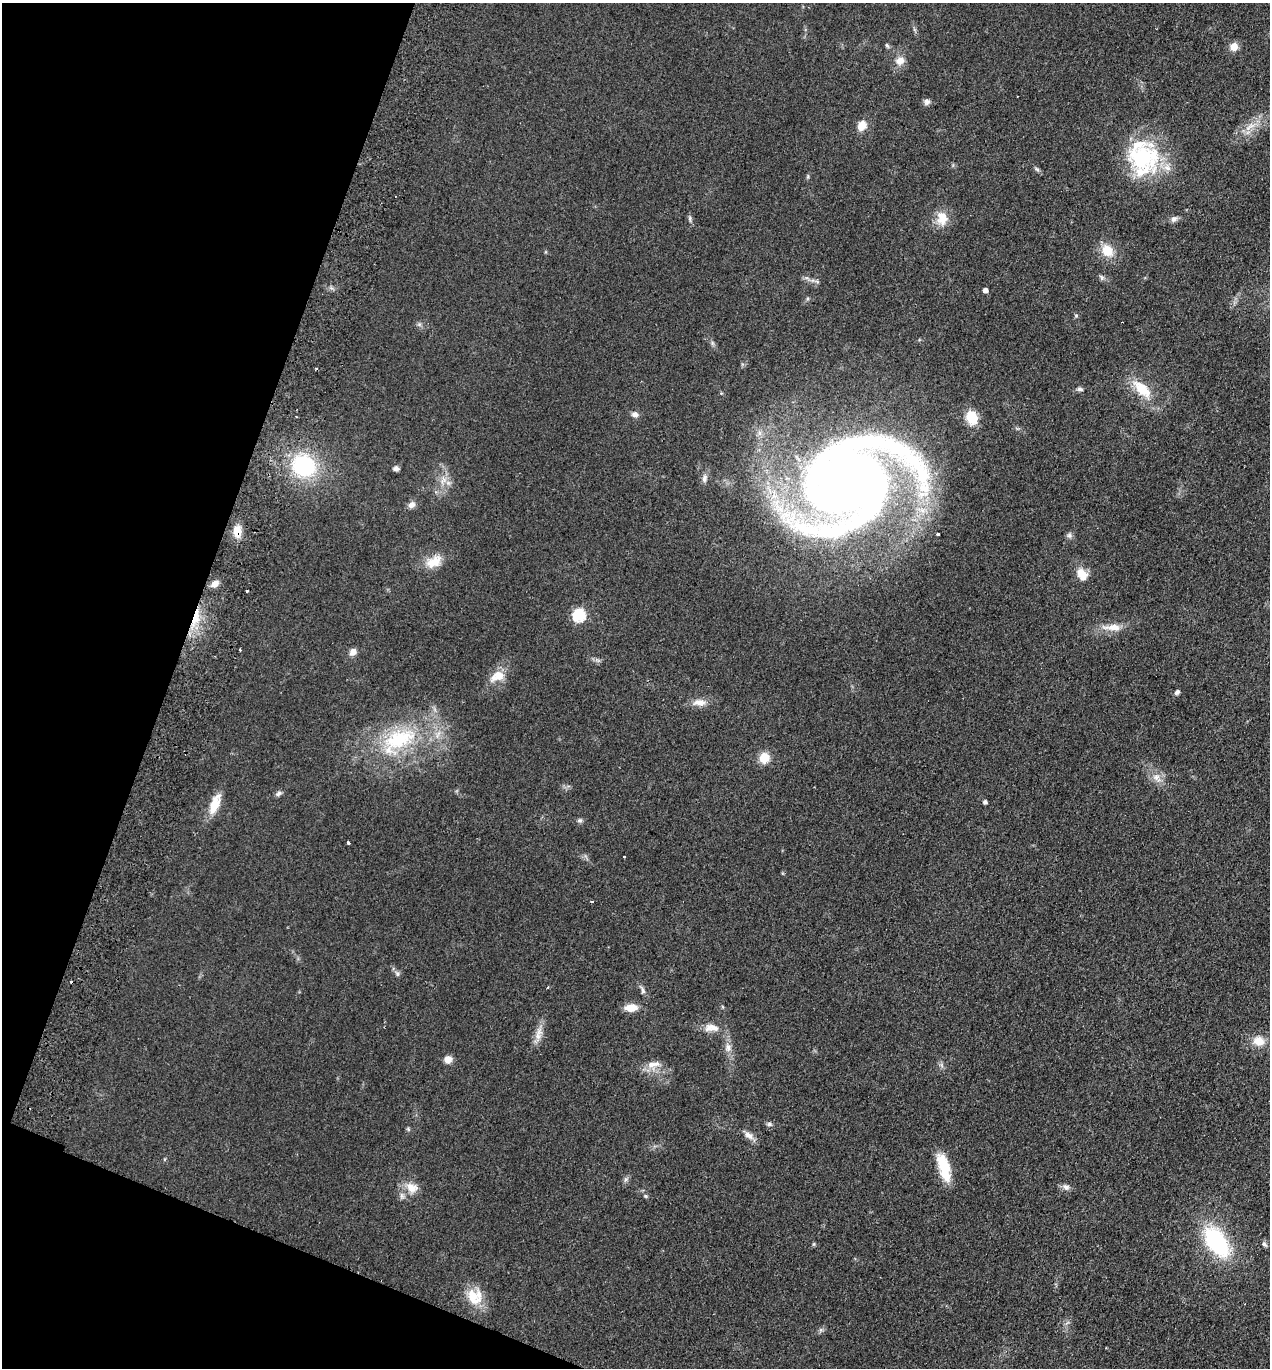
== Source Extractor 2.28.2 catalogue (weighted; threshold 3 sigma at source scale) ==
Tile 9 of 4 x 4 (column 1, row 3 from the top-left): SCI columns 193-1460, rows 1391-2756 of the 5589 x 5512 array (HDU 1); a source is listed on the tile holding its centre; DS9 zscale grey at full resolution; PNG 1272 x 1370 px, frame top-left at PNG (2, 3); no overlay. Shown black and unused: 18% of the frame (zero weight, under 2 of 3 exposures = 3% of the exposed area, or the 3 px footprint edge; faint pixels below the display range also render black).
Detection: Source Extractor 2.28.2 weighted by HDU 2 'WHT'; one run over the whole footprint, this tile lists its part. Background 0.0752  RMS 0.0094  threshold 0.0425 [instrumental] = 3 sigma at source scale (4.5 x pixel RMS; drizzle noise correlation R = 1.50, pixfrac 1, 0.05/0.05 arcsec/px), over >= 5 px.
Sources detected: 77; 4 cosmic-ray / hot-pixel residue — not listed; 5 inside a brighter listed object's ellipse — not listed separately; the other 68 listed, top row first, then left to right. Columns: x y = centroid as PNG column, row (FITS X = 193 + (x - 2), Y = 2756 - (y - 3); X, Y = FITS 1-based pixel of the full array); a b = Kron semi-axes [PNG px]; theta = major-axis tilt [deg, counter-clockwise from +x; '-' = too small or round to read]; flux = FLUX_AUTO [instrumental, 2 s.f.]
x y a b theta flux
887 45 7 4 -53 1.6
1234 46 5 5 - 27
900 61 12 10 21 8
927 102 8 8 - 3.1
862 125 14 10 63 9.1
1250 127 16 4 29 6.3
1143 157 40 35 -19 95
1037 169 7 5 -43 1.8
808 176 6 4 72 1.3
690 218 8 4 90 1.7
942 218 18 13 -79 16
1174 219 9 7 41 3.3
1107 251 15 12 -54 17
1102 278 7 6 - 2.1
985 290 4 4 - 4.8
712 343 7 4 -72 1.8
1080 389 8 5 -7 2.3
1142 389 27 12 -46 26
635 414 8 6 -14 4.3
971 418 12 10 -69 25
304 466 24 21 -26 84
396 468 8 5 0 2.7
704 478 11 7 78 3.9
443 480 11 8 58 6.4
850 483 129 87 35 960
412 505 11 8 37 4.2
237 532 13 9 -89 13
938 534 3 3 - 2.6
1069 535 8 6 -90 2.5
434 562 22 13 29 16
1082 574 16 12 -53 12
215 583 9 6 34 6.5
247 591 3 3 - 1.5
579 615 6 6 - 100
195 617 24 7 75 19
1113 627 28 9 -1 13
353 652 8 7 - 5.8
497 676 21 13 24 14
1177 692 7 5 45 2.4
699 702 18 9 -2 8.7
399 739 53 26 20 87
764 758 11 10 - 15
1157 778 13 9 -54 7.7
279 793 9 6 27 2.6
985 802 4 4 - 2.5
214 804 25 10 68 19
580 820 7 6 - 2.1
348 843 4 3 - 1.9
624 856 3 2 - 0.84
397 973 7 6 - 2.5
643 990 12 5 -66 3
631 1008 11 7 3 15
711 1028 22 11 -2 11
538 1034 22 8 79 8.9
1259 1041 13 11 -10 13
728 1047 11 9 -88 5.7
448 1059 9 8 - 7
652 1064 11 9 5 7.1
769 1124 7 5 1 2.1
749 1135 14 8 -39 6.1
943 1166 29 13 -74 29
1066 1187 10 7 -39 3.9
412 1188 17 13 -25 12
646 1196 5 4 - 1.2
1216 1242 34 18 -55 96
814 1244 6 4 89 1.1
1264 1244 8 5 -53 2.3
473 1297 22 14 -56 23
Overlapping masked pixels (flux is a lower limit): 2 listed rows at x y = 237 532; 195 617